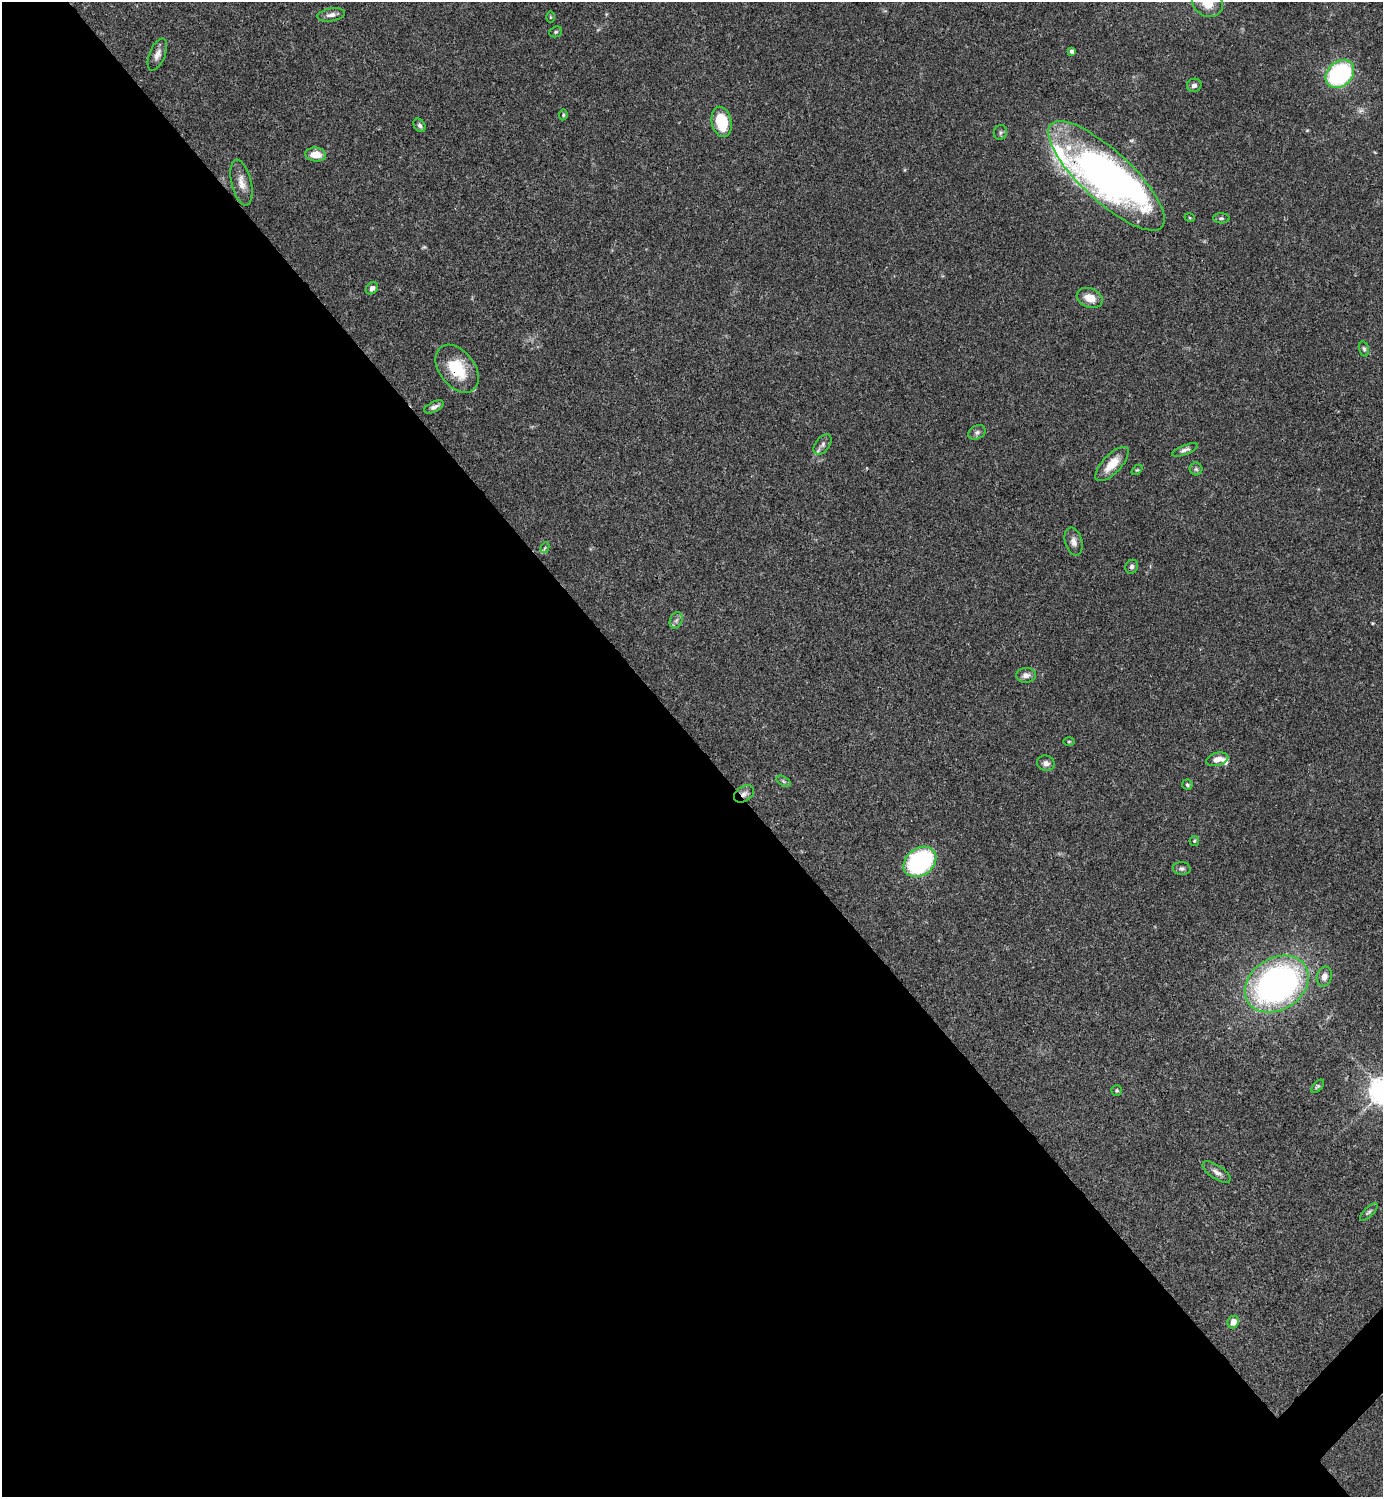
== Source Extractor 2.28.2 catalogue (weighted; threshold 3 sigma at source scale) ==
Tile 9 of 4 x 4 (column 1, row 3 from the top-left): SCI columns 300-1680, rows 1495-2989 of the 5980 x 5981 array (HDU 1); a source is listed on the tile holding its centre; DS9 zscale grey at full resolution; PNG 1385 x 1499 px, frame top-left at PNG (2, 2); each listed source drawn as its Kron ellipse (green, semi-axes under 4 px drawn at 4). Shown black and unused: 51% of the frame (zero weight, under 3 of 4 exposures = <1% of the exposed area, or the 3 px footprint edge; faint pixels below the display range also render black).
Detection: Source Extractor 2.28.2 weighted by HDU 2 'WHT'; one run over the whole footprint, this tile lists its part. Background 0.0387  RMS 0.0026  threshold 0.0117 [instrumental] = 3 sigma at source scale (4.5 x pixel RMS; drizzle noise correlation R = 1.50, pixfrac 1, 0.05/0.05 arcsec/px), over >= 5 px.
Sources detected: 56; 1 too faint to see at this stretch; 2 inside a brighter object's white glare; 1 cosmic-ray / hot-pixel residue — neither listed nor drawn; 3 inside a brighter listed object's ellipse — not listed separately; the other 49 listed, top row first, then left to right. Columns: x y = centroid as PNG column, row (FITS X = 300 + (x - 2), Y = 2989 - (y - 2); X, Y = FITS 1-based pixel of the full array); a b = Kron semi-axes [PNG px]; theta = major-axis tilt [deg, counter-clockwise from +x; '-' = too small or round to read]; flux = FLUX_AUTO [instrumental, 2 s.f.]
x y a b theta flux
1208 2 16 14 -39 5.7
331 15 14 6 9 1.3
550 17 6 4 -89 0.24
556 32 7 5 23 0.41
1072 51 4 4 - 1.1
157 55 17 7 68 1.7
1340 74 16 12 44 35
1194 85 7 6 - 0.91
563 115 5 4 - 0.35
722 122 15 10 -77 9.4
420 125 7 5 -54 0.68
1000 132 7 6 - 0.59
316 154 10 7 -5 3.5
1106 176 76 25 -43 73
241 183 23 10 -77 2.8
1190 218 5 3 - 0.26
1221 218 8 5 -2 0.51
372 288 7 5 45 1
1090 298 13 9 -22 3.5
1364 349 8 4 -74 0.54
457 369 27 17 -53 10
434 407 10 5 25 0.98
977 432 9 6 28 0.84
823 444 11 7 52 1.1
1185 450 13 4 22 0.88
1112 464 22 9 46 4.4
1196 469 6 6 - 0.56
1137 470 6 4 43 0.29
1074 542 14 8 -76 1.6
545 548 5 3 - 0.28
1132 567 7 6 - 0.76
676 620 8 6 68 0.79
1026 675 10 7 1 1.4
1069 741 6 4 0 0.28
1217 759 11 6 15 2.1
1046 763 9 7 -15 1.2
783 781 8 4 -32 0.42
1187 785 5 5 - 0.45
744 794 11 7 33 1.3
1194 841 5 4 - 0.31
920 862 18 13 37 35
1182 868 9 6 -4 0.72
1324 976 10 7 75 1.6
1277 984 34 26 32 110
1318 1086 8 4 47 0.44
1117 1090 5 5 - 0.4
1217 1172 16 7 -34 1.4
1369 1212 11 4 45 0.65
1233 1322 6 5 - 2.3
Overlapping masked pixels (flux is a lower limit): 2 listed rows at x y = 457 369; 744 794
Isophote crosses this tile's border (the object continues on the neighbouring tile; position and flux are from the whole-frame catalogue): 1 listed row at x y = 1208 2